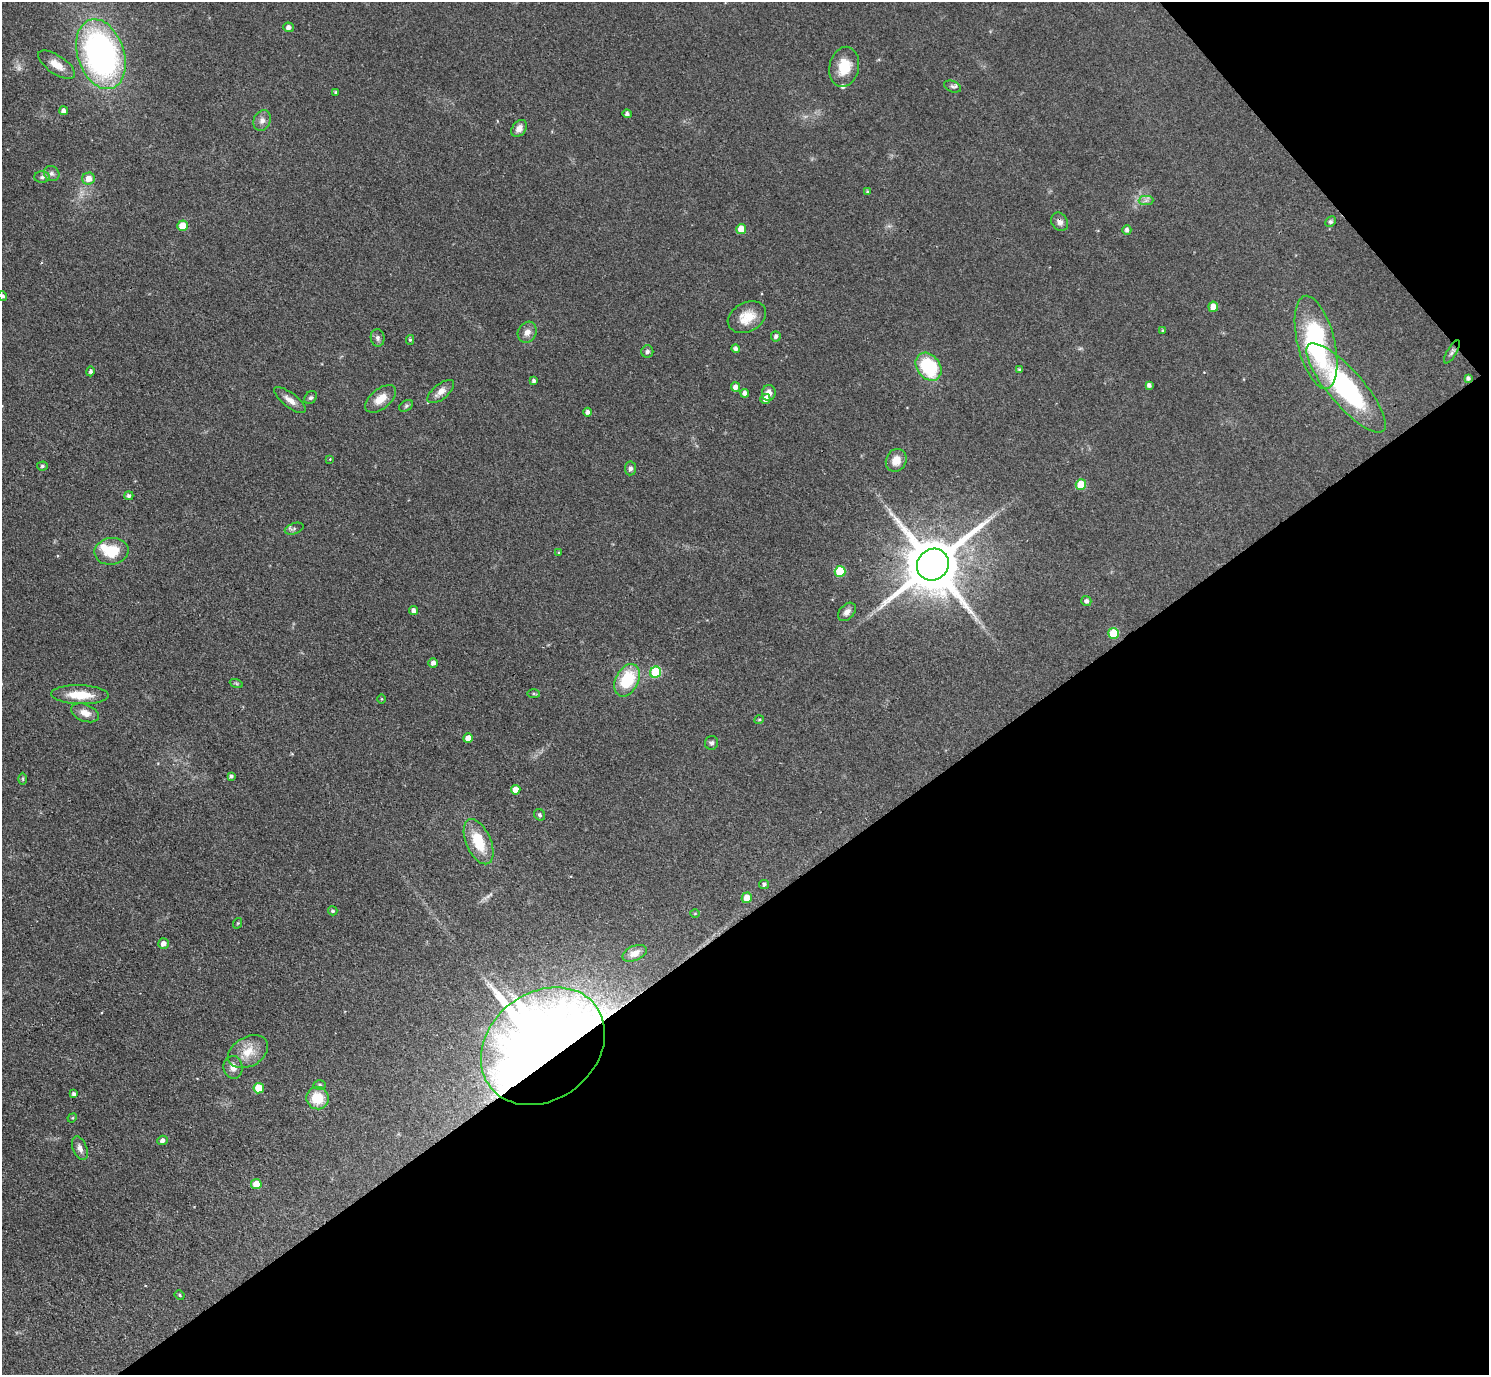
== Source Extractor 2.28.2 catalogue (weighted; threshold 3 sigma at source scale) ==
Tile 12 of 4 x 4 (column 4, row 3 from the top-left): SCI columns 4465-5951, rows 1672-3044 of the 5953 x 5949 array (HDU 1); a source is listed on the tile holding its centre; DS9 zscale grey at full resolution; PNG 1491 x 1377 px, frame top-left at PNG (2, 2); each listed source drawn as its Kron ellipse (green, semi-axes under 4 px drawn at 4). Shown black and unused: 37% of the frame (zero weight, under 3 of 4 exposures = <1% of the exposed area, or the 3 px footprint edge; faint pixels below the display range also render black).
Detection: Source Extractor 2.28.2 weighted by HDU 2 'WHT'; one run over the whole footprint, this tile lists its part. Background 0.0648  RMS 0.0054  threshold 0.0241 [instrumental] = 3 sigma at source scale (4.5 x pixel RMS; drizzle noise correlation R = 1.50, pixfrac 1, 0.05/0.05 arcsec/px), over >= 5 px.
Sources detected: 103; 2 too faint to see at this stretch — neither listed nor drawn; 2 inside a brighter listed object's ellipse — not listed separately; the other 99 listed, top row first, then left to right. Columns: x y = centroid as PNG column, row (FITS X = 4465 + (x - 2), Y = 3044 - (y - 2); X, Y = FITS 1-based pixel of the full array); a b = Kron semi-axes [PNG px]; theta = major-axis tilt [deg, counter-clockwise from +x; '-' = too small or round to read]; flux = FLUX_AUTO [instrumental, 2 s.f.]
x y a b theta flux
288 27 5 5 - 2.4
101 54 36 23 -72 170
57 65 21 9 -34 6.8
844 67 20 14 78 12
952 86 9 5 -22 1.4
335 92 4 3 - 0.84
64 111 4 4 - 2.4
627 114 4 4 - 1.6
262 120 10 8 65 3
519 128 9 6 53 3.5
52 174 8 7 - 1.8
42 177 8 5 1 1.3
89 179 6 6 - 5.2
867 191 4 3 - 0.55
1146 200 7 4 1 1.4
1060 222 10 8 -57 2.7
1330 222 6 5 - 1.1
183 226 5 5 - 11
741 229 5 5 - 7.8
1127 230 5 4 - 1.6
3 296 5 4 - 1.3
1213 307 5 4 - 5.4
747 317 20 14 27 9.7
1163 330 4 4 - 0.57
527 332 11 9 62 3.6
776 336 5 5 - 1.4
378 338 9 7 -81 1.7
410 340 5 4 - 0.71
1316 342 47 18 -76 76
736 349 4 4 - 1.7
647 352 6 6 - 1.4
1452 352 13 4 59 1.5
929 367 15 11 -53 33
1020 370 4 4 - 0.8
90 371 5 4 - 1.1
1468 378 4 4 - 1.2
534 381 4 4 - 1.4
1149 385 4 4 - 1.6
735 387 5 4 - 3
1346 388 57 17 -49 87
441 392 16 7 39 4.2
745 393 4 4 - 2.1
769 393 8 7 - 3.2
311 398 7 5 42 1.1
381 399 18 10 38 7.2
765 399 5 5 - 3.5
290 400 19 7 -38 3.9
406 406 7 5 31 1
588 412 4 4 - 1.9
330 459 4 4 - 0.44
896 460 12 10 65 6.1
42 466 5 4 - 1
631 468 7 5 84 1.6
1081 485 5 5 - 15
129 496 4 4 - 1.4
294 529 10 5 18 1.3
111 551 17 13 8 15
559 552 4 3 - 0.53
933 565 16 15 - 3900
840 571 5 5 - 21
1086 601 5 5 - 1.4
413 611 5 4 - 2.4
847 612 10 7 48 2.9
1114 633 5 5 - 17
433 663 5 4 - 2.1
655 672 6 5 - 28
627 680 17 11 63 26
236 683 7 4 -19 0.75
533 694 6 3 -1 0.72
80 695 29 9 -2 13
382 699 5 3 - 0.47
85 713 14 8 -21 4.8
759 720 5 3 - 0.51
468 738 5 4 - 5
712 743 7 6 - 1.4
231 776 4 3 - 1.2
23 779 6 4 -89 0.78
516 790 5 4 - 4.7
540 815 6 5 - 1
479 842 24 12 -66 17
764 884 5 4 - 1.2
747 898 5 5 - 5.7
333 911 5 4 - 1
695 913 5 3 - 0.5
238 923 5 3 - 0.48
163 944 5 5 - 2.8
635 953 13 7 23 3.9
543 1046 67 53 38 1100
248 1052 21 14 29 10
233 1067 11 9 -83 3.9
320 1085 6 5 - 1.2
259 1088 5 5 - 14
74 1094 4 3 - 1.4
318 1098 11 11 - 14
72 1118 5 4 - 0.55
162 1140 5 4 - 1.9
80 1148 12 7 -68 2.8
256 1184 5 5 - 8
180 1295 5 3 - 0.71
Overlapping masked pixels (flux is a lower limit): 2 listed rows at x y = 1060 222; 543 1046
Isophote crosses this tile's border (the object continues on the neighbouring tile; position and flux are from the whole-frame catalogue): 1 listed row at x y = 3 296